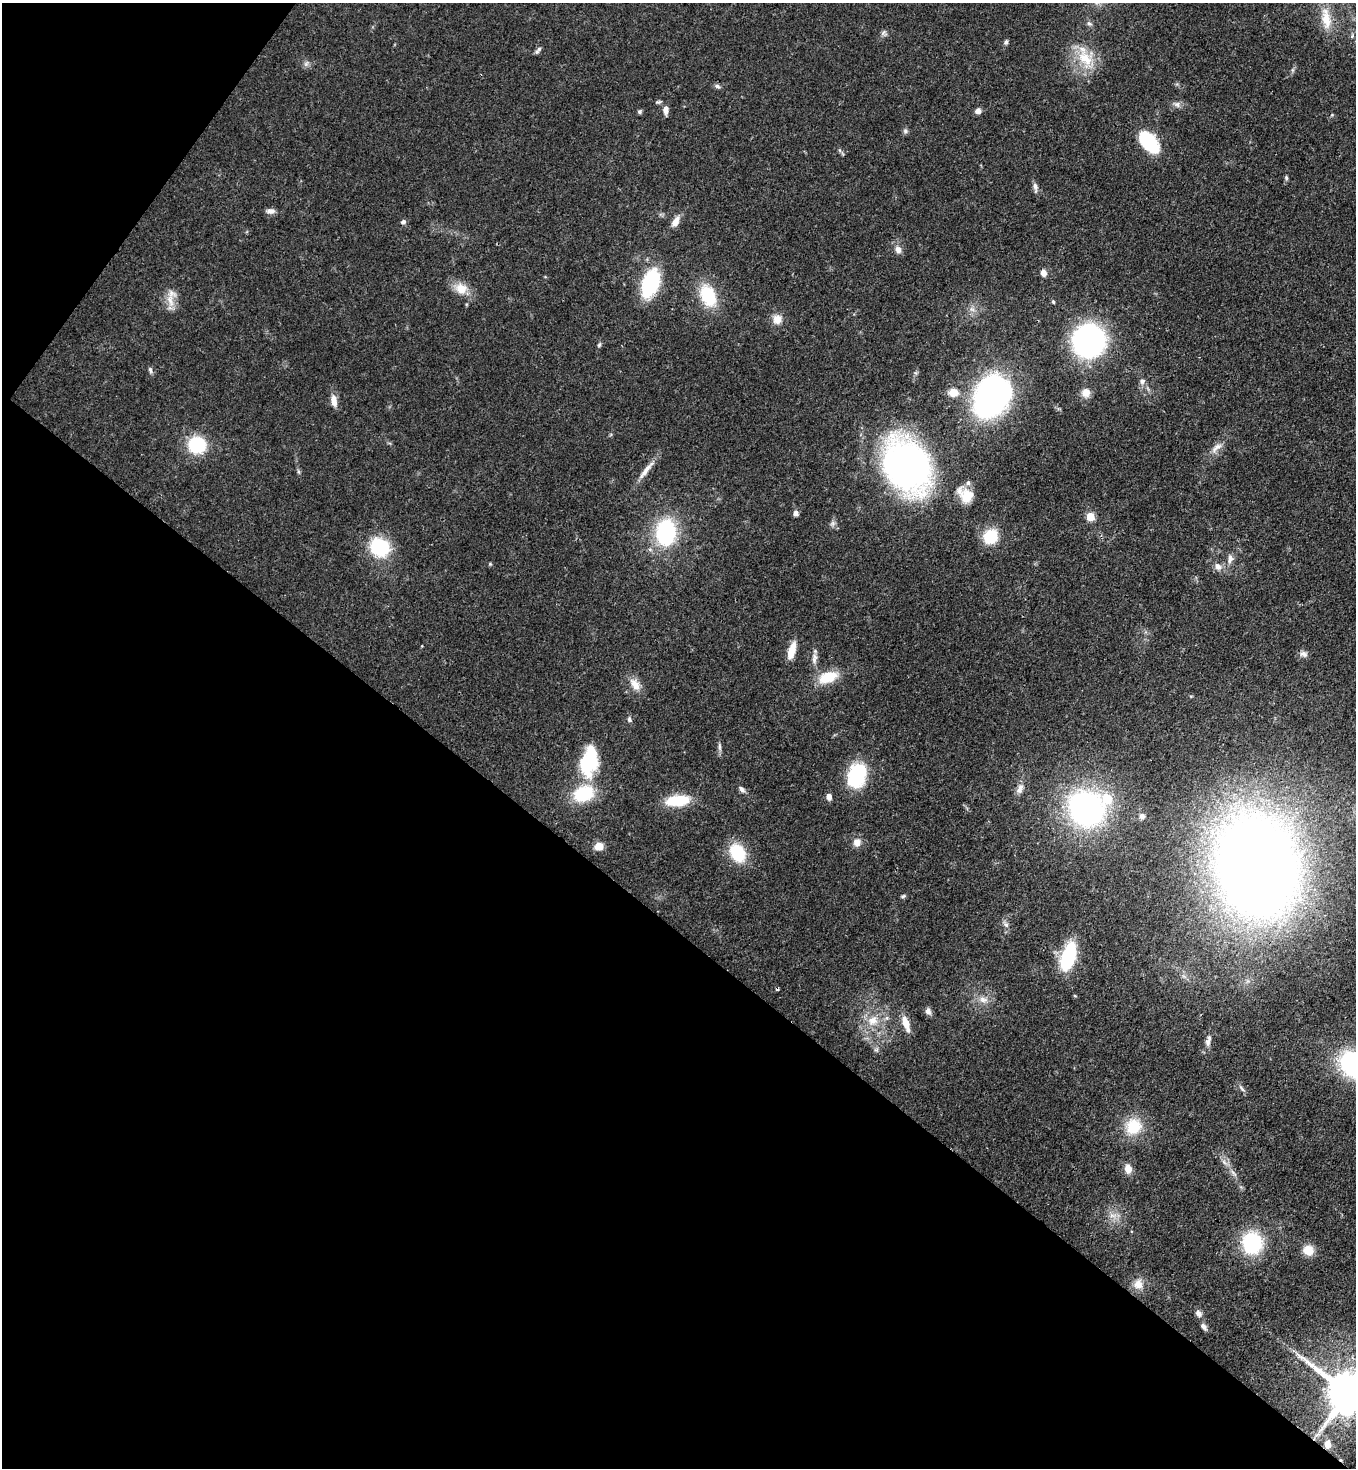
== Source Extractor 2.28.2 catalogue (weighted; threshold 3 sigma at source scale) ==
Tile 9 of 4 x 4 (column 1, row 3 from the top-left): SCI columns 229-1582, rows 1525-2990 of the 6014 x 5992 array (HDU 1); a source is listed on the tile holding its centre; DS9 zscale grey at full resolution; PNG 1358 x 1470 px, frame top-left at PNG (2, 3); no overlay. Shown black and unused: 40% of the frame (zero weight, under 3 of 4 exposures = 7% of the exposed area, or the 3 px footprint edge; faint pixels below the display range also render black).
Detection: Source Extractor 2.28.2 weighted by HDU 2 'WHT'; one run over the whole footprint, this tile lists its part. Background 0.0809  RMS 0.0037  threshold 0.0168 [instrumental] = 3 sigma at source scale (4.5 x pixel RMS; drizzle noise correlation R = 1.50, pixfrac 1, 0.05/0.05 arcsec/px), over >= 5 px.
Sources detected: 97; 1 cosmic-ray / hot-pixel residue — not listed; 4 inside a brighter listed object's ellipse — not listed separately; the other 92 listed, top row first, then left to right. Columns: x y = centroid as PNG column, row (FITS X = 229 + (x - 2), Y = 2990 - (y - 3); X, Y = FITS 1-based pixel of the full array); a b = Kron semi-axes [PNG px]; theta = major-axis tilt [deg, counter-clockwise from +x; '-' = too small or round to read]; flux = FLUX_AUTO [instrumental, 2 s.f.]
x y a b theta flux
1326 18 32 12 -81 7.3
1089 23 8 5 -17 0.85
884 33 8 7 - 1.1
1006 42 7 5 63 0.89
539 49 8 6 29 1
1085 58 30 23 -60 13
306 64 9 4 59 0.93
1292 70 6 4 90 0.67
717 86 8 5 -23 1
1177 104 8 8 - 1.4
666 110 11 6 -89 2.4
978 111 7 6 - 1.8
639 112 5 5 - 0.68
905 131 8 6 80 0.96
1149 142 21 12 -51 25
1286 178 7 4 -89 0.7
1035 186 10 6 -64 1.5
270 211 11 7 4 1.8
676 221 15 8 59 3
403 222 6 5 - 1.1
898 250 10 8 -67 2.1
1044 273 8 6 -67 2
650 283 24 13 72 39
461 288 16 14 -16 5.8
708 295 22 15 -67 19
170 300 23 9 -80 4.5
1053 302 5 4 - 0.61
777 319 13 12 - 3.7
1088 341 24 22 60 100
599 345 7 5 73 0.67
150 370 9 5 -78 0.9
916 373 6 4 -71 0.57
1142 381 8 7 - 1.3
953 392 11 10 - 4.3
1086 393 11 11 - 3.2
992 396 33 26 66 140
334 401 14 7 -81 3.5
197 445 10 9 - 38
1217 447 17 7 41 2.8
907 465 38 31 -53 210
646 470 33 6 52 4.1
299 472 6 4 -71 0.59
967 496 18 17 - 7.4
796 513 7 6 - 1.4
1090 516 5 5 - 12
666 533 24 18 86 37
990 536 13 12 - 15
380 547 18 15 -34 26
1230 558 12 7 80 2
490 564 4 4 - 0.42
1218 567 12 9 -46 2.3
792 650 18 7 74 5.8
1303 654 11 8 -14 1.6
814 656 11 7 -54 1.8
828 677 25 13 19 9.8
635 684 19 11 -57 4.3
629 719 7 5 -81 0.91
719 747 12 4 -83 1.1
589 761 35 18 78 25
856 776 23 17 73 26
742 789 10 6 -46 1.3
1020 789 15 8 66 2.6
829 797 7 6 - 1.8
677 800 25 11 7 15
1086 809 30 27 -40 110
1142 816 7 7 - 1.2
857 842 11 10 - 2.7
599 846 9 7 14 4.4
737 853 22 16 -60 15
1257 867 63 49 -80 800
903 896 6 4 23 0.64
1006 925 8 6 -57 1.3
1068 957 23 11 73 33
983 999 13 8 -8 3
928 1011 10 7 -64 1.4
873 1021 15 13 20 6.1
906 1024 20 7 -73 4.6
1208 1042 11 7 -86 1.8
876 1050 7 4 1 0.7
1355 1064 26 20 -26 61
1242 1089 9 4 -55 0.98
1133 1126 22 20 45 12
1128 1169 11 9 -82 3.3
1233 1173 13 4 -49 1.4
1113 1215 12 5 4 1.7
1252 1243 21 18 -77 28
1308 1250 12 11 - 5.1
1138 1284 14 12 75 4
1199 1313 9 7 -46 1.6
1204 1326 10 6 -47 1.4
1349 1393 14 12 -37 1900
1327 1444 10 8 81 2.3
Overlapping masked pixels (flux is a lower limit): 3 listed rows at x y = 907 465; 1349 1393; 1327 1444
Isophote crosses this tile's border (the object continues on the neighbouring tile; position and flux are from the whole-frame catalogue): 2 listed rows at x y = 1355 1064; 1349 1393